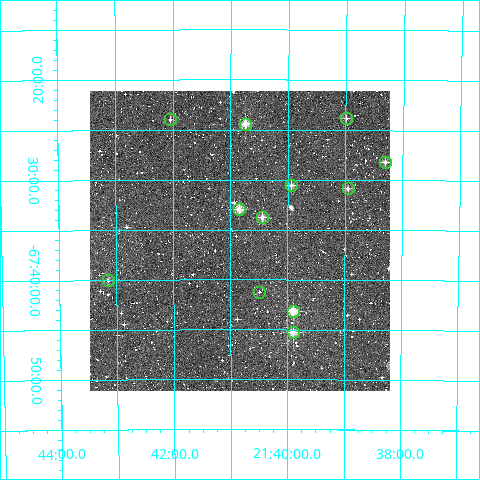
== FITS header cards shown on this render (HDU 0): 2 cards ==
NAXIS1  =                  300
NAXIS2  =                  300

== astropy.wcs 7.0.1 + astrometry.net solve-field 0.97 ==
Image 300 x 300 px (HDU 0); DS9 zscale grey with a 90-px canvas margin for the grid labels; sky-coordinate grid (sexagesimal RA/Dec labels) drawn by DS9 from the SOLVED WCS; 12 Tycho-2 reference stars matched to detected sources circled (green)
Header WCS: RA---TAN/DEC--TAN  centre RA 21:40:50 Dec -67:36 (325.21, -67.60 deg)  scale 6 arcsec/px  FOV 30.0' x 30.0'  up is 0 deg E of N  parity normal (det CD < 0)
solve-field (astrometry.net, Tycho-2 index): VERIFIED the header's WCS against the Tycho-2 star catalogue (verified at 2 index scales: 11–12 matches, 0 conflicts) and refined it, rather than solving blind
Solved WCS: RA---TAN-SIP/DEC--TAN-SIP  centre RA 21:40:50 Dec -67:36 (325.21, -67.60 deg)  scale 6 arcsec/px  FOV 30.0' x 30.0'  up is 0 deg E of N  parity normal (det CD < 0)
The solver's refit moves the header's centre by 1.7 arcsec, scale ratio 1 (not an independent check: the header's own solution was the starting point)
Tycho-2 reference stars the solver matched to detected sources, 12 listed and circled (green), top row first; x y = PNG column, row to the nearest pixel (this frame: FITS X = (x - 90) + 1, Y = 300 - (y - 91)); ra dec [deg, ICRS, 3 dp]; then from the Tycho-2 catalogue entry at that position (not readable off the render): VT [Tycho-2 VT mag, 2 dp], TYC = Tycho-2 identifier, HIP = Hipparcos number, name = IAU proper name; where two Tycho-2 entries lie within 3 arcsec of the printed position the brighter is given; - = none
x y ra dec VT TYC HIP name
346 118 324.748 -67.397 11.43 9115-331-1 - -
170 119 325.511 -67.400 11.76 9115-271-1 - -
245 124 325.186 -67.407 10.13 9115-523-1 - -
385 162 324.576 -67.470 11.00 9115-497-1 - -
291 185 324.986 -67.509 11.01 9323-67-1 - -
348 188 324.738 -67.514 10.86 9323-144-1 - -
239 209 325.213 -67.549 9.90 9323-150-1 - -
262 217 325.111 -67.563 10.90 9323-202-1 - -
108 280 325.786 -67.667 11.60 9323-12-1 - -
259 292 325.123 -67.687 13.01 9323-72-1 - -
293 311 324.975 -67.720 9.99 9323-197-1 - -
293 332 324.976 -67.754 10.25 9323-107-1 - -